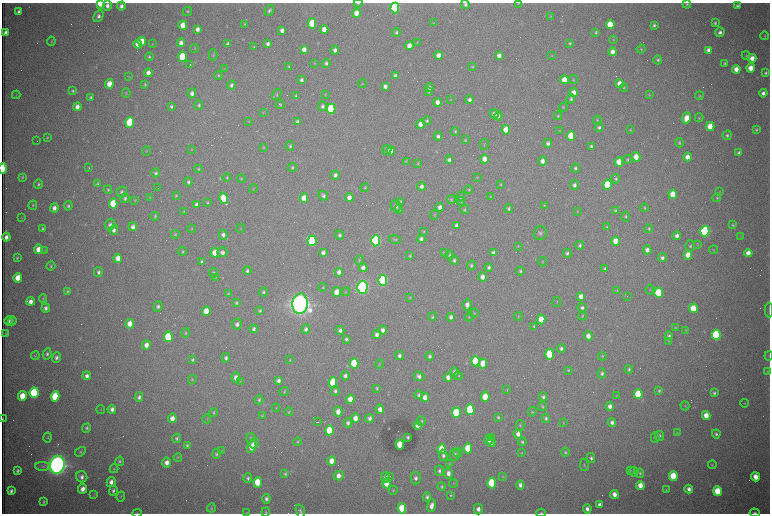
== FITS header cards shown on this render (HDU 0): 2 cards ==
NAXIS1  =                 1536 /fastest changing axis
NAXIS2  =                 1023 /next to fastest changing axis

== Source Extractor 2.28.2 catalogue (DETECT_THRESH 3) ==
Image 1536 x 1023 px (HDU 0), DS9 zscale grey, zoomed out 1/2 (1 PNG px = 2 x 2 image px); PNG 772 x 516 px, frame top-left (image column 1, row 1022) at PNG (2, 3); each listed source drawn as its Kron ellipse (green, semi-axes under 4 px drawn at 4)
Background 2800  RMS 32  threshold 97.2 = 3 sigma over >= 5 px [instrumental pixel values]
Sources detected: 615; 92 cannot appear on this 1/2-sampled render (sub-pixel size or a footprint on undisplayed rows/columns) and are neither listed nor drawn; of the other 523, the 500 brightest by FLUX_AUTO listed and drawn (23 fainter detections omitted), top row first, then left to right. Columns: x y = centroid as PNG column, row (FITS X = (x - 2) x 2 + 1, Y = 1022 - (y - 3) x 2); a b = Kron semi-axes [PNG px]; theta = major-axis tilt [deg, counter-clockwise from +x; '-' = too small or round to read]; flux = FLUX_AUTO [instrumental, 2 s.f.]
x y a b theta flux
100 3 4 3 - 2.0e+05
358 3 4 3 - 7.0e+03
518 3 4 2 - 3.8e+03
465 4 4 4 - 1.6e+04
687 4 4 4 - 9.1e+03
107 6 5 4 - 2.9e+04
121 6 4 4 - 2.7e+04
737 6 4 3 - 1.5e+04
395 8 5 4 - 1.2e+06
269 10 6 4 56 1.5e+04
187 11 5 3 - 8.6e+03
19 12 4 3 - 2.2e+04
356 13 4 4 - 8.5e+04
98 16 6 4 61 2.6e+04
551 16 3 3 - 5.0e+03
312 23 5 4 - 2.8e+05
433 23 3 3 - 4.7e+03
715 23 4 4 - 1.2e+04
245 24 4 3 - 6.5e+03
610 24 4 4 - 2.1e+05
183 25 4 4 - 1.1e+05
654 25 3 3 - 1.4e+04
197 29 4 3 - 3.5e+04
324 29 4 4 - 6.7e+04
282 30 4 4 - 3.6e+04
396 32 4 4 - 1.2e+04
596 32 3 3 - 9.0e+03
720 32 5 4 - 2.5e+04
5 33 4 3 - 3.7e+04
765 36 4 3 - 6.5e+03
614 40 4 4 - 5.6e+03
51 41 4 3 - 6.0e+03
142 41 4 4 - 1.3e+05
417 42 3 2 - 4.0e+03
181 43 4 4 - 4.0e+04
570 43 4 3 - 8.3e+03
138 44 4 4 - 7.4e+04
152 44 3 2 - 3.9e+03
228 44 4 3 - 1.7e+04
268 44 4 3 - 2.3e+04
409 46 4 4 - 5.5e+04
254 47 3 2 - 6.8e+03
195 48 4 3 - 4.7e+03
641 49 4 4 - 8.5e+03
304 50 4 3 - 4.9e+04
335 50 4 4 - 2.7e+04
709 50 4 3 - 3.7e+04
612 52 4 4 - 4.8e+04
213 55 5 4 - 8.6e+03
439 55 4 4 - 5.1e+04
499 56 4 3 - 4.3e+04
551 56 4 3 - 4.3e+03
746 56 4 4 - 7.0e+03
149 57 4 4 - 1.0e+04
182 57 5 4 - 3.1e+05
752 58 4 4 - 5.9e+04
658 60 4 4 - 1.4e+04
315 63 3 3 - 3.8e+03
326 63 4 4 - 1.6e+04
725 63 3 3 - 1.0e+04
190 65 2 1 - 2.0e+05
473 66 4 3 - 5.5e+03
289 67 4 3 - 9.1e+03
751 68 4 4 - 9.5e+04
225 69 3 2 - 3.6e+03
736 69 4 4 - 6.0e+04
148 73 4 4 - 4.1e+04
765 73 4 3 - 1.3e+04
218 76 4 4 - 8.1e+03
395 76 4 3 - 2.6e+04
129 77 4 3 - 3.8e+03
301 80 4 3 - 1.8e+04
564 80 4 4 - 1.1e+05
573 80 4 3 - 6.4e+03
109 84 5 4 - 1.1e+05
362 84 4 3 - 4.7e+03
619 84 4 4 - 6.7e+04
145 85 4 3 - 8.5e+03
231 85 4 4 - 1.7e+04
385 86 4 3 - 2.5e+04
429 87 4 4 - 2.0e+04
624 88 4 3 - 7.1e+03
73 91 4 4 - 9.9e+03
429 92 4 3 - 5.8e+03
573 92 4 4 - 5.7e+04
126 93 5 3 - 6.5e+03
192 93 5 4 - 2.8e+04
763 93 4 4 - 2.9e+04
277 94 6 4 61 9.8e+03
16 95 4 3 - 4.5e+03
325 95 4 3 - 5.1e+03
649 95 4 3 - 5.6e+03
296 96 4 3 - 1.0e+04
699 96 4 4 - 7.8e+03
91 97 3 3 - 1.2e+04
571 99 5 4 - 1.4e+04
451 100 3 2 - 3.7e+03
469 100 4 4 - 2.3e+04
437 102 4 4 - 4.9e+04
199 105 4 4 - 1.2e+04
280 105 4 3 - 6.9e+03
171 106 3 3 - 1.3e+04
322 106 5 4 - 2.1e+04
77 107 4 4 - 4.3e+04
563 107 4 4 - 7.2e+03
331 109 5 4 - 6.1e+05
263 112 4 3 - 5.1e+03
494 114 4 4 - 3.3e+04
498 116 4 4 - 3.2e+04
558 116 4 4 - 7.6e+03
687 118 5 4 - 9.4e+04
699 118 4 3 - 6.6e+03
597 120 4 3 - 7.3e+03
248 121 3 3 - 4.5e+03
297 121 4 3 - 1.7e+04
427 121 4 4 - 1.2e+04
130 123 5 4 - 6.2e+05
421 124 4 4 - 6.4e+04
710 126 4 4 - 1.6e+05
599 127 5 4 - 1.5e+04
506 130 4 4 - 1.4e+05
630 130 3 3 - 6.3e+03
756 130 4 3 - 9.7e+03
455 131 4 4 - 9.5e+03
560 131 4 3 - 4.9e+03
727 135 5 4 - 1.4e+04
438 136 4 4 - 1.9e+04
571 136 5 4 - 2.3e+05
47 138 4 3 - 7.8e+03
465 140 4 3 - 7.9e+03
37 141 2 1 - 4.3e+03
548 143 4 4 - 2.1e+04
679 143 4 3 - 1.0e+04
484 144 5 3 - 5.4e+03
290 146 4 4 - 1.2e+04
591 146 3 3 - 1.3e+04
264 148 4 4 - 6.2e+03
191 149 3 3 - 5.3e+03
387 150 5 4 - 1.4e+04
146 151 5 3 - 4.8e+03
391 151 4 4 - 6.2e+04
739 153 4 3 - 1.7e+04
636 157 4 4 - 1.0e+05
687 157 4 4 - 5.3e+04
484 159 4 4 - 5.3e+04
627 159 4 4 - 7.7e+03
449 160 4 4 - 1.9e+04
406 161 4 3 - 6.6e+03
542 161 4 4 - 4.1e+04
619 162 4 4 - 1.4e+05
418 163 4 3 - 4.8e+03
292 167 4 3 - 9.3e+03
3 168 5 2 - 2.9e+05
89 168 4 3 - 5.8e+03
575 168 4 4 - 1.4e+04
199 169 4 3 - 7.0e+03
156 173 4 4 - 1.4e+04
335 175 4 4 - 2.4e+04
22 177 4 3 - 7.6e+03
227 177 4 4 - 8.2e+03
477 177 4 3 - 4.9e+03
241 179 4 3 - 6.5e+03
616 179 5 4 - 1.1e+04
188 182 4 4 - 1.5e+04
38 184 4 4 - 1.2e+04
97 184 4 4 - 1.1e+04
500 184 3 3 - 7.0e+03
574 185 5 4 - 2.3e+04
607 185 5 4 - 3.1e+05
421 186 4 3 - 2.4e+04
365 187 4 4 - 7.7e+03
158 188 2 1 - 5.2e+03
253 188 4 3 - 4.9e+03
108 190 4 4 - 9.9e+03
469 190 4 3 - 6.6e+03
122 192 5 5 - 1.6e+04
720 192 3 2 - 3.7e+03
673 194 5 4 - 1.9e+05
176 195 4 4 - 8.2e+03
323 196 5 4 - 1.7e+04
461 197 5 3 - 9.5e+03
491 197 4 3 - 6.1e+03
125 198 5 4 - 1.6e+04
150 198 3 3 - 4.3e+03
224 198 6 4 -78 2.6e+05
304 198 5 4 - 1.3e+05
349 198 4 4 - 4.8e+04
717 198 4 4 - 9.1e+03
451 199 4 3 - 7.4e+03
135 200 4 3 - 5.3e+03
401 201 4 3 - 1.0e+04
461 201 4 4 - 7.8e+03
208 202 4 3 - 7.3e+03
113 203 5 4 - 2.6e+05
197 204 4 3 - 2.6e+04
33 205 5 4 - 8.6e+03
544 205 4 3 - 5.9e+03
68 206 5 4 - 1.4e+04
396 206 5 5 - 2.5e+04
440 207 4 4 - 3.9e+04
54 208 4 4 - 3.8e+04
509 208 5 4 - 1.4e+04
645 208 4 3 - 7.3e+03
399 209 4 4 - 1.1e+04
465 210 4 4 - 8.9e+03
615 210 4 3 - 9.2e+03
183 211 4 3 - 5.0e+03
577 212 4 3 - 3.7e+03
435 215 4 3 - 4.7e+03
155 216 4 4 - 9.8e+03
626 216 5 4 - 9.8e+03
22 218 3 2 - 4.0e+03
110 225 6 5 - 2.4e+04
733 225 4 4 - 8.2e+03
457 226 4 3 - 4.0e+04
133 227 4 4 - 3.2e+04
607 227 4 3 - 8.6e+03
240 228 4 3 - 4.6e+03
649 228 4 3 - 8.8e+03
43 229 4 3 - 1.3e+04
191 229 4 2 - 4.9e+03
114 230 5 4 - 2.5e+04
424 231 3 3 - 5.6e+03
705 231 5 4 - 1.4e+06
540 233 7 6 - 2.1e+04
175 234 4 4 - 7.6e+03
223 235 5 4 - 2.5e+04
340 235 4 4 - 1.6e+04
677 236 4 4 - 2.7e+04
741 236 4 3 - 5.0e+03
6 237 4 3 - 4.0e+04
395 239 6 4 -14 1.1e+04
421 239 4 3 - 2.4e+04
312 241 5 4 - 8.1e+05
376 241 5 4 - 1.7e+06
616 241 4 4 - 1.1e+05
580 245 4 4 - 1.7e+04
698 245 3 3 - 4.2e+03
518 246 4 3 - 4.0e+03
690 246 5 4 - 1.3e+04
38 249 5 4 - 8.6e+04
45 250 4 3 - 5.2e+03
647 250 4 4 - 3.6e+04
714 250 4 3 - 4.9e+03
183 251 4 3 - 7.7e+03
222 252 5 5 - 2.4e+04
215 253 5 4 - 1.2e+05
323 253 4 3 - 3.2e+04
444 253 4 3 - 6.9e+03
494 253 4 4 - 2.9e+04
567 253 4 4 - 1.6e+04
748 253 4 4 - 6.1e+04
449 255 4 3 - 9.7e+03
688 255 4 4 - 9.2e+04
410 256 4 3 - 8.1e+03
17 258 3 3 - 8.2e+03
118 258 4 4 - 8.3e+04
662 258 4 4 - 2.3e+04
359 260 5 3 - 6.7e+03
454 260 4 4 - 1.5e+04
202 262 4 3 - 1.7e+04
542 262 5 3 - 5.8e+03
471 265 5 4 - 1.1e+04
51 266 4 3 - 8.3e+03
489 267 4 3 - 1.4e+04
363 268 4 4 - 3.8e+04
605 269 4 4 - 1.2e+04
247 271 4 4 - 1.7e+04
520 271 4 4 - 1.1e+04
98 272 5 4 - 2.0e+04
339 272 4 3 - 4.5e+04
213 273 5 4 - 1.0e+04
482 277 5 4 - 4.4e+04
18 278 5 4 - 1.3e+05
215 278 4 3 - 5.7e+03
383 280 5 4 - 1.9e+06
323 287 4 3 - 5.4e+03
362 287 6 5 - 3.7e+06
617 290 3 3 - 4.1e+03
650 290 5 2 - 4.4e+03
67 291 4 3 - 9.5e+03
263 292 4 3 - 1.1e+04
337 292 5 4 - 8.0e+04
346 292 4 3 - 4.8e+03
659 293 5 4 - 4.2e+05
228 294 4 3 - 8.0e+03
581 296 4 3 - 4.2e+04
627 296 2 1 - 4.4e+03
43 298 4 3 - 6.2e+03
410 298 4 4 - 5.6e+03
31 301 4 3 - 4.0e+04
557 302 5 2 - 4.3e+03
236 303 4 4 - 9.7e+03
300 304 10 7 85 1.0e+07
467 305 5 3 - 4.2e+04
158 306 5 4 - 1.6e+04
46 308 4 4 - 2.5e+04
582 308 5 4 - 1.8e+04
693 308 5 4 - 1.6e+05
260 310 4 3 - 9.7e+03
769 310 7 3 90 9.3e+03
206 311 5 4 - 1.3e+05
474 313 4 3 - 6.3e+03
582 316 4 3 - 7.2e+03
432 317 4 3 - 9.6e+03
451 317 4 4 - 2.2e+04
469 317 4 3 - 4.7e+03
518 317 4 3 - 6.3e+03
541 319 5 4 - 1.4e+05
9 321 4 4 - 2.2e+04
12 321 4 3 - 7.9e+03
130 324 5 4 - 7.8e+04
237 324 5 4 - 2.5e+04
534 326 4 3 - 7.1e+03
675 328 4 3 - 5.1e+03
254 329 4 4 - 1.8e+04
306 329 5 4 - 2.1e+04
340 330 4 4 - 2.5e+04
383 330 4 4 - 3.1e+04
686 330 4 3 - 6.1e+03
5 333 3 2 - 3.7e+03
186 333 5 4 - 8.8e+03
377 334 4 4 - 2.7e+04
716 335 5 4 - 1.0e+06
588 336 5 4 - 5.0e+04
669 336 4 4 - 1.5e+04
168 337 5 4 - 5.8e+05
346 339 4 3 - 1.4e+04
669 341 4 4 - 5.6e+03
146 345 4 4 - 5.4e+04
561 348 4 3 - 1.8e+04
47 354 6 4 79 1.7e+04
550 354 5 4 - 3.8e+05
35 356 4 4 - 7.1e+03
399 356 4 4 - 2.2e+04
430 356 4 4 - 1.5e+04
602 356 4 3 - 6.7e+03
769 356 4 2 - 4.1e+03
56 358 5 4 - 2.3e+04
226 358 5 4 - 1.7e+04
192 360 4 3 - 1.2e+04
290 360 4 3 - 5.7e+03
475 361 5 4 - 2.8e+05
354 363 5 4 - 3.5e+05
380 364 5 3 - 5.8e+03
483 364 5 4 - 1.7e+05
629 369 4 4 - 1.3e+04
568 370 4 3 - 7.0e+03
768 371 3 3 - 5.8e+03
455 372 5 4 - 2.8e+04
602 373 5 4 - 1.7e+04
87 376 4 3 - 3.0e+04
345 376 4 4 - 2.2e+04
419 376 5 4 - 2.5e+04
459 376 4 4 - 6.8e+03
236 377 5 4 - 4.1e+04
448 377 4 4 - 3.7e+04
192 380 4 3 - 6.2e+03
240 381 3 3 - 4.6e+03
278 381 4 3 - 2.6e+04
333 382 5 4 - 3.2e+05
377 388 3 2 - 8.1e+03
507 390 3 3 - 4.3e+03
284 391 5 4 - 9.1e+03
335 391 5 4 - 1.7e+04
659 391 4 3 - 1.0e+04
34 393 5 4 - 1.0e+06
714 393 4 3 - 1.4e+04
638 394 5 4 - 3.1e+05
419 395 4 4 - 1.4e+04
22 396 5 4 - 1.4e+05
617 396 4 3 - 4.9e+03
55 397 5 4 - 3.6e+05
139 397 5 4 - 2.0e+04
425 397 4 4 - 6.4e+04
485 397 5 4 - 1.9e+05
543 397 4 4 - 1.7e+04
350 399 4 4 - 8.1e+04
259 400 5 4 - 1.2e+04
744 403 4 3 - 5.7e+03
610 406 4 4 - 3.4e+04
685 406 4 3 - 5.4e+03
542 407 4 4 - 8.1e+03
276 408 4 3 - 4.0e+03
101 409 4 2 - 3.7e+03
112 409 4 4 - 3.1e+04
380 409 4 4 - 4.8e+04
470 410 5 4 - 8.2e+05
289 412 4 3 - 7.6e+03
338 412 5 4 - 6.8e+04
532 412 4 3 - 6.8e+03
214 413 4 3 - 8.4e+03
456 413 5 4 - 4.7e+05
706 415 4 4 - 8.7e+04
262 416 4 3 - 6.7e+03
498 417 4 3 - 9.8e+03
172 418 4 4 - 5.5e+04
355 418 4 4 - 7.2e+04
370 418 4 3 - 2.4e+04
546 418 5 4 - 1.5e+04
3 419 3 1 - 7.0e+03
207 419 4 2 - 4.0e+03
421 421 4 4 - 1.1e+04
317 422 3 1 - 5.6e+03
348 423 4 4 - 2.2e+04
563 423 3 3 - 5.0e+03
612 423 4 4 - 2.5e+04
418 425 4 3 - 4.6e+04
520 425 5 3 - 7.6e+03
87 428 5 4 - 1.2e+04
329 430 5 4 - 2.8e+05
677 433 4 4 - 5.7e+03
518 434 5 4 - 4.0e+04
716 434 4 4 - 1.6e+04
660 436 5 4 - 1.3e+04
48 437 5 3 - 7.8e+03
408 437 3 3 - 1.1e+04
491 437 2 1 - 1.4e+05
177 438 5 4 - 1.3e+04
250 438 5 3 - 7.5e+03
655 438 5 4 - 1.2e+04
489 439 5 4 - 4.9e+04
298 442 4 3 - 7.3e+03
522 442 4 3 - 1.2e+04
254 443 5 4 - 2.4e+04
491 443 4 3 - 3.4e+04
187 445 4 3 - 1.1e+04
400 445 5 4 - 1.7e+05
252 447 6 4 75 1.2e+05
468 448 5 4 - 2.6e+05
442 449 5 4 - 2.0e+05
221 450 3 3 - 5.0e+03
80 452 6 4 35 1.1e+04
565 452 4 3 - 9.4e+03
458 453 5 4 - 8.2e+03
521 453 4 3 - 5.6e+03
216 454 5 4 - 1.2e+04
443 455 6 4 -81 1.8e+04
454 455 6 5 - 2.0e+04
178 457 4 3 - 5.4e+03
591 458 5 4 - 1.5e+04
120 461 5 3 - 1.3e+04
332 461 5 4 - 8.7e+04
167 463 5 4 - 4.6e+04
449 464 4 3 - 4.9e+03
57 465 9 7 79 8.3e+06
584 465 6 4 -79 9.2e+03
712 465 4 4 - 7.6e+03
43 466 7 4 -1 1.8e+04
114 469 4 4 - 7.8e+03
630 470 4 3 - 5.9e+03
17 471 4 3 - 1.5e+04
439 471 5 4 - 1.7e+04
634 472 5 4 - 1.2e+04
448 473 5 4 - 4.0e+04
640 473 5 4 - 1.0e+04
285 474 4 4 - 1.1e+04
339 476 5 4 - 4.9e+04
390 476 2 2 - 4.9e+03
503 476 4 3 - 5.3e+03
673 476 5 4 - 2.8e+05
82 477 6 5 - 3.1e+04
385 477 5 4 - 3.4e+04
755 477 4 4 - 9.0e+04
248 478 4 4 - 1.4e+04
416 478 6 5 - 2.5e+04
111 482 5 4 - 3.6e+04
258 482 5 4 - 2.2e+05
387 483 5 4 - 1.5e+05
454 483 4 2 - 4.0e+03
492 483 5 4 - 5.8e+05
520 485 4 3 - 2.5e+04
640 485 4 4 - 7.9e+04
442 486 4 4 - 1.1e+04
82 489 5 4 - 4.9e+04
689 489 4 3 - 3.0e+04
393 490 4 3 - 6.6e+03
666 490 3 3 - 4.9e+03
11 491 4 3 - 2.0e+04
113 491 5 4 - 1.8e+04
717 491 5 4 - 2.2e+05
614 494 4 4 - 5.7e+04
94 495 3 2 - 3.9e+03
451 495 4 3 - 8.1e+03
121 496 5 3 - 6.2e+03
427 497 4 4 - 1.7e+04
266 499 5 4 - 2.2e+04
44 502 4 3 - 1.0e+04
600 505 4 3 - 3.1e+04
432 506 6 3 71 4.8e+04
211 508 4 3 - 6.9e+03
402 508 5 4 - 2.3e+05
478 509 5 4 - 3.6e+04
587 509 5 4 - 3.1e+04
300 511 7 4 -70 1.6e+04
266 512 4 4 - 8.6e+03
137 513 5 2 - 5.4e+03
247 513 4 3 - 4.3e+03
541 513 5 2 - 7.9e+03
755 513 5 3 - 1.5e+04
At the frame edge (FLAGS 8, measured only in part): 13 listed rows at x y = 100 3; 358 3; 465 4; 395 8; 3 168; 769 310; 769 356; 3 419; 300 511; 137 513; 247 513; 541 513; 755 513
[23 fainter detections neither listed nor drawn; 92 sub-pixel or undisplayed-footprint detections neither listed nor drawn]